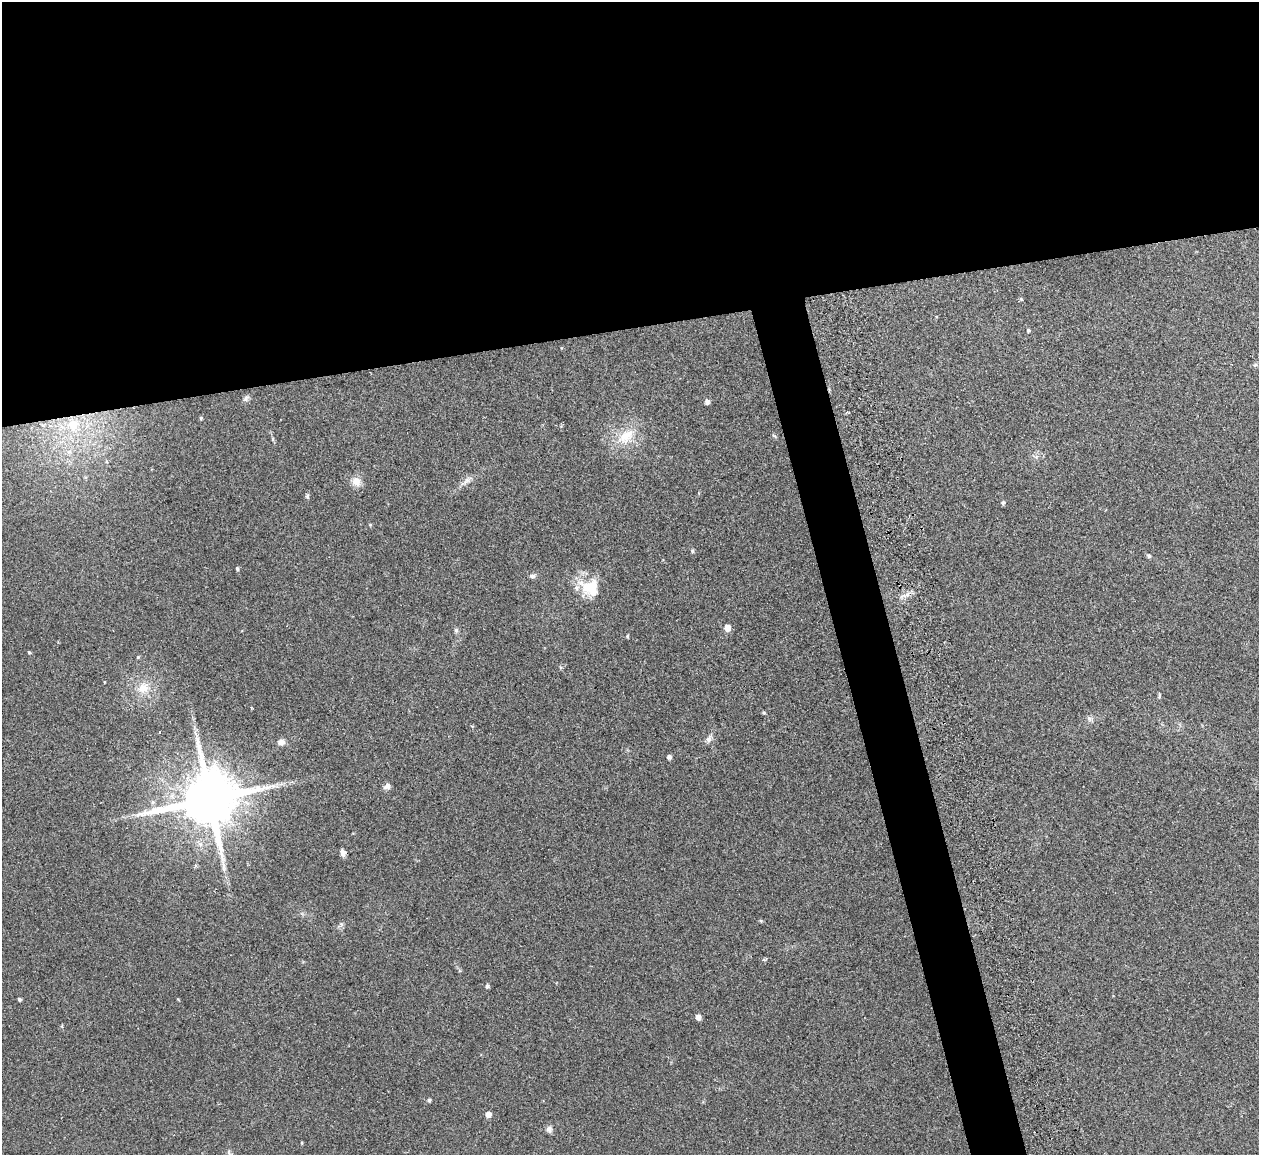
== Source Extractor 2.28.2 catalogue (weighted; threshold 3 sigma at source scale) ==
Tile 2 of 4 x 4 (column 2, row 1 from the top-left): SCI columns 1258-2514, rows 3605-4757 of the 5086 x 5028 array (HDU 1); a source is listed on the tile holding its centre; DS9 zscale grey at full resolution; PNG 1261 x 1157 px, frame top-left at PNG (2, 2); no overlay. Shown black and unused: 31% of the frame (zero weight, under 2 of 3 exposures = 3% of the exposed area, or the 3 px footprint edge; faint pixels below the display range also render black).
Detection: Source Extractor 2.28.2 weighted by HDU 2 'WHT'; one run over the whole footprint, this tile lists its part. Background 0.0754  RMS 0.0089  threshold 0.0402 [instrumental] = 3 sigma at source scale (4.5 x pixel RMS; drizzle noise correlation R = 1.50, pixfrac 1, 0.05/0.05 arcsec/px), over >= 5 px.
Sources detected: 48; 1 inside a brighter object's white glare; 1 cosmic-ray / hot-pixel residue — not listed; the other 46 listed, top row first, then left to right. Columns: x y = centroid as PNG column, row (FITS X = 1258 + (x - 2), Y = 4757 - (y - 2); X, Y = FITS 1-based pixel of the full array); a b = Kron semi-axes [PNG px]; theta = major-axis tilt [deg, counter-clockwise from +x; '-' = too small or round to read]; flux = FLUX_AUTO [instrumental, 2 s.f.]
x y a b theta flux
1021 299 6 3 -46 0.93
1028 330 4 4 - 1.4
1255 365 6 4 18 1.3
246 398 11 6 49 2.6
707 402 5 5 - 3.5
201 418 5 4 - 1.1
73 425 11 10 - 15
626 436 29 17 37 23
774 436 8 3 -44 1
69 452 7 6 - 2.6
467 480 16 6 40 4.8
356 481 12 10 -63 7.6
307 496 6 5 - 1.5
1003 503 5 5 - 1.7
370 525 5 3 - 0.77
692 551 5 5 - 1.3
1149 556 6 5 - 1.6
237 569 5 4 - 1.2
532 576 7 6 - 2.2
591 586 33 18 12 24
727 628 5 5 - 9.7
456 630 6 5 - 1.9
627 636 5 4 - 1
29 652 4 4 - 0.84
138 657 5 4 - 0.79
143 688 17 12 34 13
1159 696 7 4 77 1.2
764 713 5 4 - 1
1089 718 7 4 -19 2
709 739 10 7 54 3.5
281 742 8 7 - 4.8
669 757 4 4 - 3
387 786 8 6 44 3.8
209 799 16 15 - 6700
153 802 6 5 - 1.8
343 853 9 6 -81 3.3
761 921 5 4 - 1.1
341 924 6 5 - 1.6
487 986 5 4 - 2
19 999 3 3 - 1.7
698 1017 5 5 - 5.5
429 1100 4 4 - 1.6
488 1114 5 5 - 5.9
549 1129 9 8 - 3
302 1143 4 3 - 0.84
229 1153 12 5 -52 2
Isophote crosses this tile's border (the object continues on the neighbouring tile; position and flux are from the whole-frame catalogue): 1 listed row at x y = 229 1153